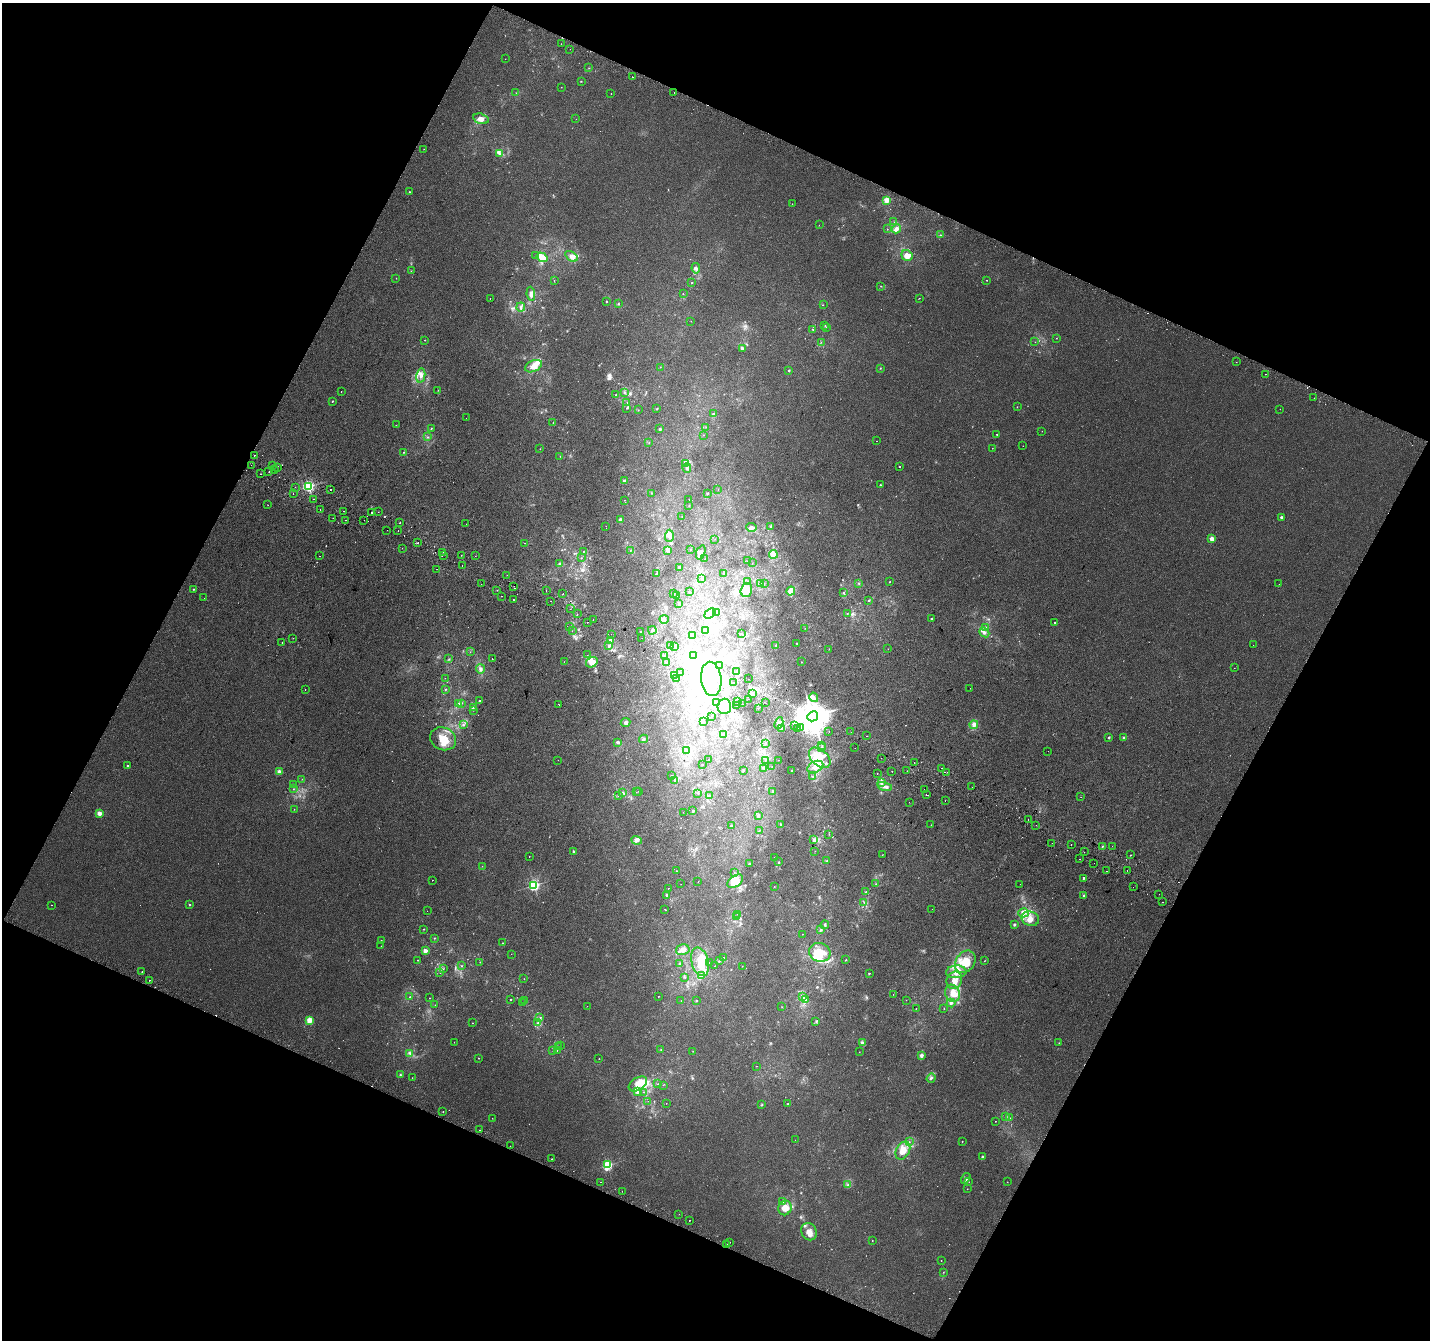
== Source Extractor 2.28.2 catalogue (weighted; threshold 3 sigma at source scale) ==
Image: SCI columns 28-5737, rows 307-5656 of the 5756 x 5897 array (HDU 1 of 3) = the unmasked area's bounding box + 8 px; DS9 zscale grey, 4 x 4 block average (1 PNG px = mean of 4 x 4 image px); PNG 1432 x 1342 px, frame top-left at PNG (2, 3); each listed source drawn as its Kron ellipse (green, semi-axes under 4 px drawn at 4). Shown black and unused: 45% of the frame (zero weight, under 2 of 3 exposures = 2% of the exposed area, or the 3 px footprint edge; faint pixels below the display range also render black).
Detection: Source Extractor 2.28.2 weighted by HDU 2 'WHT'. Background 0.00306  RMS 0.0037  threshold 0.0169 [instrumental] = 3 sigma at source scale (4.5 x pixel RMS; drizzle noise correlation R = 1.50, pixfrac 1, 0.0396/0.0396 arcsec/px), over >= 5 px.
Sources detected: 666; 19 too faint to see at this stretch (4 x 4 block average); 10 inside a brighter object's white glare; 44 cosmic-ray / hot-pixel residue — neither listed nor drawn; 15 coinciding with a brighter row at this scale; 36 inside a brighter listed object's ellipse — not listed separately; of the other 542, all 500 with FLUX_AUTO >= 0.411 (the completeness limit of this list) listed and drawn (42 fainter detections not listed), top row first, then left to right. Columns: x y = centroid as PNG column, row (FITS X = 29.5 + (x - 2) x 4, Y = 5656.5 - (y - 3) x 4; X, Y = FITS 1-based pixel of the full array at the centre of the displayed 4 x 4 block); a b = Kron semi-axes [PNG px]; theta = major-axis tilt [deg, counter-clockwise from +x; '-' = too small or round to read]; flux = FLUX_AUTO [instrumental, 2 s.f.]
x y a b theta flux
561 44 2 2 - 1.4
570 49 2 2 - 0.42
505 59 2 2 - 0.48
589 68 2 2 - 0.73
633 77 2 2 - 3.3
581 81 2 2 - 0.91
561 87 2 2 - 0.47
516 93 2 2 - 0.59
674 93 2 2 - 2.2
611 94 2 2 - 0.75
481 119 8 5 -17 14
576 119 2 2 - 0.58
424 149 2 2 - 0.51
499 153 4 3 - 5.2
409 192 2 2 - 2.9
887 200 2 2 - 96
792 204 2 2 - 0.73
894 222 2 2 - 0.43
819 225 2 2 - 0.42
887 229 2 2 - 0.65
897 229 4 3 - 11
940 235 2 2 - 2.1
907 255 6 5 - 22
536 256 2 2 - 0.84
571 256 7 4 -35 15
542 257 6 4 -32 38
696 268 5 3 - 5.1
411 271 2 2 - 0.54
396 278 2 2 - 0.49
554 280 2 2 - 0.42
987 280 2 2 - 0.9
692 283 2 2 - 0.98
881 286 2 2 - 0.82
531 294 7 4 -84 8
683 294 2 2 - 0.55
490 298 2 2 - 1.5
919 298 2 2 - 0.69
606 301 2 2 - 2.1
618 304 2 2 - 1.9
823 305 2 2 - 0.81
521 307 4 2 - 4.1
691 321 2 2 - 0.59
825 326 2 2 - 1.1
826 328 2 2 - 1.2
813 329 2 2 - 0.77
1056 338 2 2 - 0.57
425 340 2 2 - 1.2
821 342 2 2 - 0.66
1035 342 2 2 - 0.56
742 348 3 3 - 3.6
1236 362 2 2 - 0.52
533 366 9 5 24 19
660 367 2 2 - 0.69
880 368 2 2 - 1.3
789 370 2 2 - 7.4
1266 374 2 2 - 2.5
421 376 7 4 79 11
438 390 2 2 - 0.48
341 392 2 2 - 1.1
624 392 3 2 - 1.9
616 395 2 2 - 0.89
1314 398 2 2 - 1.4
332 401 2 2 - 2.8
627 403 3 2 - 1.6
1017 407 2 2 - 0.48
627 408 3 2 - 1.8
657 409 2 2 - 1.1
1280 409 2 2 - 0.57
638 410 2 2 - 0.81
713 414 3 2 - 1.7
466 418 2 2 - 0.82
553 422 2 2 - 0.72
396 425 2 2 - 0.93
706 427 2 2 - 0.56
431 428 2 2 - 1
660 429 3 2 - 2.7
1042 431 2 2 - 0.86
997 434 2 2 - 1.3
704 435 2 2 - 0.53
427 437 2 2 - 0.85
876 441 2 2 - 0.71
649 442 2 2 - 1.1
1023 446 2 2 - 1
992 448 2 2 - 0.77
540 449 2 2 - 0.67
404 452 2 2 - 1.1
254 455 2 2 - 8.7
560 456 2 2 - 1.1
685 463 2 2 - 2.7
251 465 2 2 - 1.2
272 465 2 2 - 3.1
278 467 2 2 - 0.58
899 467 2 2 - 5.2
687 468 4 3 - 5.5
274 469 2 2 - 1
269 472 2 2 - 3.1
260 474 2 2 - 2.3
624 481 2 2 - 17
880 485 2 2 - 1.2
308 486 2 2 - 510
295 487 2 2 - 0.48
330 489 2 2 - 12
718 489 2 2 - 0.49
651 493 2 2 - 0.64
708 493 3 2 - 1.4
293 494 2 2 - 1.1
314 499 2 2 - 1.1
689 499 2 2 - 0.48
624 500 2 2 - 1.3
268 505 2 2 - 0.94
689 506 2 2 - 0.54
320 509 2 2 - 1.6
344 511 2 2 - 1.5
378 512 2 2 - 0.68
372 513 2 2 - 7.8
682 516 2 2 - 0.75
1281 517 2 2 - 10
333 518 2 2 - 0.65
620 519 2 2 - 11
345 520 2 2 - 1.1
364 520 2 2 - 1.7
400 523 2 2 - 2
466 524 2 2 - 0.58
606 526 2 2 - 2.4
770 526 2 2 - 2.9
751 527 5 3 - 6.4
387 530 2 2 - 0.74
398 531 2 2 - 0.73
669 536 6 3 87 8.1
715 539 2 2 - 0.44
1212 539 2 2 - 49
417 543 2 2 - 6.8
524 543 2 2 - 2.8
402 548 2 2 - 2.3
630 550 2 2 - 1
690 550 2 2 - 0.77
668 551 3 3 - 3.5
443 552 2 2 - 0.78
583 552 2 2 - 1.1
701 552 7 4 70 9.6
773 554 4 3 - 18
443 555 2 2 - 4.3
461 555 2 2 - 0.64
319 556 2 2 - 2.3
475 556 2 2 - 1.4
581 558 2 2 - 0.58
704 559 2 2 - 0.89
747 561 2 2 - 0.47
559 563 2 2 - 1.2
752 563 2 2 - 0.42
462 565 2 2 - 0.99
679 567 3 2 - 2.6
437 569 2 2 - 0.79
724 573 2 2 - 1.1
656 574 2 2 - 1.7
507 575 2 2 - 0.57
702 578 2 2 - 0.72
747 581 2 2 - 0.97
890 582 2 2 - 1.1
761 583 2 2 - 0.58
859 583 2 2 - 1.3
481 584 2 2 - 0.82
764 584 2 2 - 0.66
1279 584 2 2 - 0.42
514 586 2 2 - 3.2
193 589 2 2 - 2.3
497 590 2 2 - 1.3
546 590 2 2 - 0.77
746 590 7 5 71 33
791 591 4 4 - 15
689 592 2 2 - 0.81
843 592 2 2 - 1.6
563 594 2 2 - 2.8
673 594 2 2 - 0.67
676 595 3 2 - 1.3
502 596 2 2 - 1.1
204 598 2 2 - 1.3
514 600 2 2 - 1.2
869 600 2 2 - 1.6
551 601 2 2 - 0.95
679 603 3 2 - 2.9
570 609 2 2 - 3.4
716 612 4 2 - 3.5
710 613 6 4 40 8.7
847 613 2 2 - 1.1
577 614 2 2 - 0.45
593 619 2 2 - 4.3
664 619 4 3 - 4.8
932 619 2 2 - 1.6
587 622 2 2 - 3.4
1055 622 2 2 - 2.2
569 626 2 2 - 1.3
986 627 2 2 - 1.7
805 628 2 2 - 0.44
652 630 4 2 - 3.1
572 631 2 2 - 0.48
640 631 2 2 - 5.7
705 631 4 3 - 3.8
984 632 5 4 - 7.7
741 633 2 2 - 1
611 634 2 2 - 0.8
693 636 2 2 - 1.3
293 638 2 2 - 0.41
642 638 2 2 - 0.78
611 640 4 3 - 5
282 643 2 2 - 0.76
797 643 3 2 - 1.6
775 645 2 2 - 1.1
1253 645 2 2 - 0.69
609 646 2 2 - 3.5
670 646 2 2 - 1.6
675 646 2 2 - 1.4
829 649 2 2 - 0.65
888 649 2 2 - 0.51
470 652 2 2 - 0.53
587 655 2 2 - 2
664 655 3 2 - 1.7
693 655 2 2 - 3.2
449 659 3 2 - 1.1
492 659 2 2 - 12
564 662 2 2 - 0.5
592 662 6 5 - 21
666 662 2 2 - 0.81
801 662 2 2 - 0.81
719 665 2 2 - 3.8
1234 668 2 2 - 1.2
480 669 4 3 - 6.1
737 671 2 2 - 1.5
680 672 2 2 - 2.2
674 675 2 2 - 1.2
445 678 2 2 - 0.41
677 678 2 2 - 0.8
711 679 17 10 -83 120
748 679 2 2 - 1.5
734 682 2 2 - 0.81
970 688 2 2 - 0.58
445 689 2 2 - 0.78
305 690 2 2 - 0.87
752 694 3 2 - 1.7
814 697 5 3 - 5.7
748 699 2 2 - 1.8
479 701 2 2 - 2.5
716 702 2 2 - 0.56
738 702 2 2 - 1.5
462 703 2 2 - 0.61
766 703 2 2 - 3.2
459 704 2 2 - 2.4
742 704 2 2 - 0.55
559 705 2 2 - 1.5
724 706 8 6 86 19
736 706 2 2 - 0.59
473 707 2 2 - 1.5
758 709 2 2 - 0.69
473 710 3 2 - 1.8
712 716 2 2 - 0.54
813 716 5 5 - 5100
626 722 5 3 - 5.3
704 722 2 2 - 2
779 723 6 2 63 5.3
464 725 2 2 - 1.7
794 725 2 2 - 0.89
974 725 4 3 - 8.8
798 728 2 2 - 1.1
800 728 2 2 - 1.6
782 729 4 2 - 3.5
829 731 2 2 - 1.7
851 732 2 2 - 1.7
723 734 2 2 - 1.6
866 736 2 2 - 2.4
1109 738 2 2 - 7.9
1124 738 2 2 - 7.3
443 739 13 11 -25 37
643 739 4 2 - 2.7
618 742 4 3 - 3.5
766 744 2 2 - 0.69
822 745 2 2 - 0.8
822 747 2 2 - 2
855 748 2 2 - 1.7
687 751 2 2 - 3.3
1048 751 2 2 - 0.54
820 758 12 8 -41 38
881 758 2 2 - 1.7
558 760 2 2 - 0.75
709 760 2 2 - 1.9
765 760 2 2 - 0.98
779 760 2 2 - 0.43
914 763 2 2 - 1.8
702 765 2 2 - 0.97
127 766 2 2 - 5
772 766 2 2 - 0.43
815 767 8 5 27 18
764 768 2 2 - 1.3
942 768 2 2 - 0.59
743 770 2 2 - 1.3
792 771 2 2 - 0.92
892 771 2 2 - 0.57
907 771 2 2 - 1.1
279 772 2 2 - 37
947 772 2 2 - 1.9
877 773 2 2 - 0.6
671 776 2 2 - 0.9
813 776 3 2 - 1.5
302 779 2 2 - 0.45
675 781 3 3 - 2.8
881 783 4 2 - 4.3
294 784 2 2 - 0.41
885 786 7 3 -15 9.2
972 787 2 2 - 1.4
293 789 2 2 - 0.83
924 789 2 2 - 1.7
639 791 2 2 - 1.5
773 791 2 2 - 1.5
636 792 2 2 - 0.41
623 793 2 2 - 3.8
698 793 2 2 - 0.74
618 795 2 2 - 0.93
710 795 2 2 - 0.74
926 795 2 2 - 1.9
1081 797 2 2 - 0.88
945 801 2 2 - 0.87
909 802 2 2 - 1.2
294 809 2 2 - 0.55
693 811 2 2 - 5.9
683 812 2 2 - 0.93
99 813 2 2 - 47
758 815 3 2 - 4.8
1028 820 2 2 - 2.8
781 824 2 2 - 1.5
931 825 2 2 - 0.83
1036 825 2 2 - 0.57
731 826 2 2 - 1.9
759 831 2 2 - 0.97
829 834 2 2 - 0.7
636 840 5 4 - 7.9
813 840 4 3 - 4
1052 843 2 2 - 1.1
1071 844 2 2 - 2.3
1103 846 2 2 - 1.4
1112 846 2 2 - 1.2
573 851 2 2 - 6.3
815 851 2 2 - 0.48
1084 852 2 2 - 0.94
882 855 2 2 - 0.55
1131 855 2 2 - 5
529 856 2 2 - 0.72
774 858 2 2 - 0.67
1079 859 2 2 - 0.84
827 860 2 2 - 1.1
778 862 2 2 - 1.3
1094 863 2 2 - 0.96
750 864 3 3 - 3.6
482 866 2 2 - 0.71
1127 870 2 2 - 21
676 871 2 2 - 0.54
1106 871 2 2 - 3.1
734 872 2 2 - 0.67
1083 878 2 2 - 6.5
432 880 2 2 - 1.2
735 881 9 5 35 39
698 882 2 2 - 0.61
681 884 2 2 - 0.44
876 884 2 2 - 1.2
1020 884 2 2 - 0.59
534 885 2 2 - 410
774 886 2 2 - 0.49
1133 887 2 2 - 1.3
668 888 2 2 - 0.56
866 892 2 2 - 1.8
1159 894 2 2 - 0.46
666 895 3 2 - 2.1
1084 896 2 2 - 11
864 902 2 2 - 0.79
1162 902 2 2 - 2.7
189 904 2 2 - 4.7
51 905 2 2 - 3.1
665 909 2 2 - 0.46
932 909 2 2 - 0.41
427 911 2 2 - 0.9
1023 913 5 4 - 13
738 914 3 2 - 1.5
736 917 2 2 - 2.6
1030 919 9 7 -15 22
1014 924 2 2 - 9.1
825 925 4 2 - 2.2
424 929 2 2 - 1.1
820 930 2 2 - 1.4
802 934 2 2 - 0.54
434 938 2 2 - 1.1
381 941 2 2 - 2.3
502 943 2 2 - 1.4
381 946 2 2 - 0.56
683 950 7 5 13 11
425 951 2 2 - 39
820 952 11 9 -19 52
511 954 2 2 - 0.5
723 958 3 2 - 2.1
418 960 2 2 - 1.5
846 960 2 2 - 1.4
719 961 2 2 - 1.2
985 961 2 2 - 0.67
480 962 2 2 - 0.73
700 962 14 8 -74 54
965 962 12 9 54 40
709 963 2 2 - 1.1
680 964 3 3 - 2.6
461 966 2 2 - 0.96
715 966 2 2 - 0.95
742 966 2 2 - 0.85
443 969 2 2 - 1.2
142 972 2 2 - 2
956 972 10 6 3 22
440 973 2 2 - 0.75
869 973 2 2 - 4.5
701 976 3 2 - 2
685 977 2 2 - 1.6
524 979 2 2 - 0.58
149 980 2 2 - 7
954 980 9 7 65 22
952 993 9 7 -69 29
893 994 2 2 - 0.47
658 996 2 2 - 2.7
803 996 4 3 - 4.2
410 997 2 2 - 1.7
430 998 2 2 - 1.6
806 999 2 2 - 1
511 1000 2 2 - 1.1
906 1000 2 2 - 0.41
524 1001 2 2 - 0.66
681 1001 2 2 - 0.41
696 1001 2 2 - 1.6
522 1002 2 2 - 0.63
951 1003 4 3 - 4.6
435 1005 2 2 - 0.49
587 1006 2 2 - 0.5
782 1007 2 2 - 0.72
916 1008 2 2 - 0.91
944 1009 2 2 - 1.2
540 1018 3 2 - 1.9
310 1020 2 2 - 100
816 1021 3 2 - 2.2
538 1022 3 3 - 4
472 1023 2 2 - 0.97
454 1042 2 2 - 0.43
862 1043 2 2 - 29
1059 1043 2 2 - 0.7
560 1046 2 2 - 0.54
559 1047 2 2 - 2.2
661 1050 2 2 - 1.4
553 1051 2 2 - 0.54
557 1051 2 2 - 0.6
693 1051 2 2 - 0.6
859 1052 2 2 - 0.43
410 1053 4 2 - 2.3
922 1055 4 3 - 5.2
479 1058 2 2 - 1.2
599 1059 2 2 - 1.2
756 1066 2 2 - 0.85
400 1075 3 2 - 2
412 1078 2 2 - 0.55
931 1078 5 3 - 4
638 1084 10 6 32 23
658 1084 2 2 - 0.99
663 1085 2 2 - 0.78
638 1091 3 2 - 3
644 1092 2 2 - 0.88
648 1101 2 2 - 0.46
666 1103 2 2 - 0.6
788 1104 3 2 - 1.1
762 1105 2 2 - 1.3
443 1112 2 2 - 2.6
1005 1117 2 2 - 0.67
492 1118 2 2 - 0.45
1010 1118 2 2 - 1
995 1121 2 2 - 0.58
479 1130 2 2 - 2.7
795 1140 2 2 - 0.48
962 1141 2 2 - 1.3
909 1142 2 2 - 1.8
510 1146 2 2 - 0.65
903 1151 9 6 62 28
983 1156 2 2 - 11
552 1159 2 2 - 10
607 1165 2 2 - 270
966 1178 6 4 56 5.1
600 1182 2 2 - 2
969 1182 2 2 - 0.63
1007 1182 2 2 - 0.7
848 1185 4 2 - 2.4
967 1189 2 2 - 0.59
622 1191 2 2 - 0.57
783 1201 3 2 - 2.4
785 1208 7 6 - 24
679 1214 2 2 - 0.5
690 1220 2 2 - 3.4
809 1232 9 7 -59 18
872 1241 2 2 - 0.9
730 1242 2 2 - 2.1
727 1244 2 2 - 1.9
941 1261 2 2 - 0.72
943 1272 2 2 - 0.8
Diffuse or blended objects may show on this block-average render without a row.